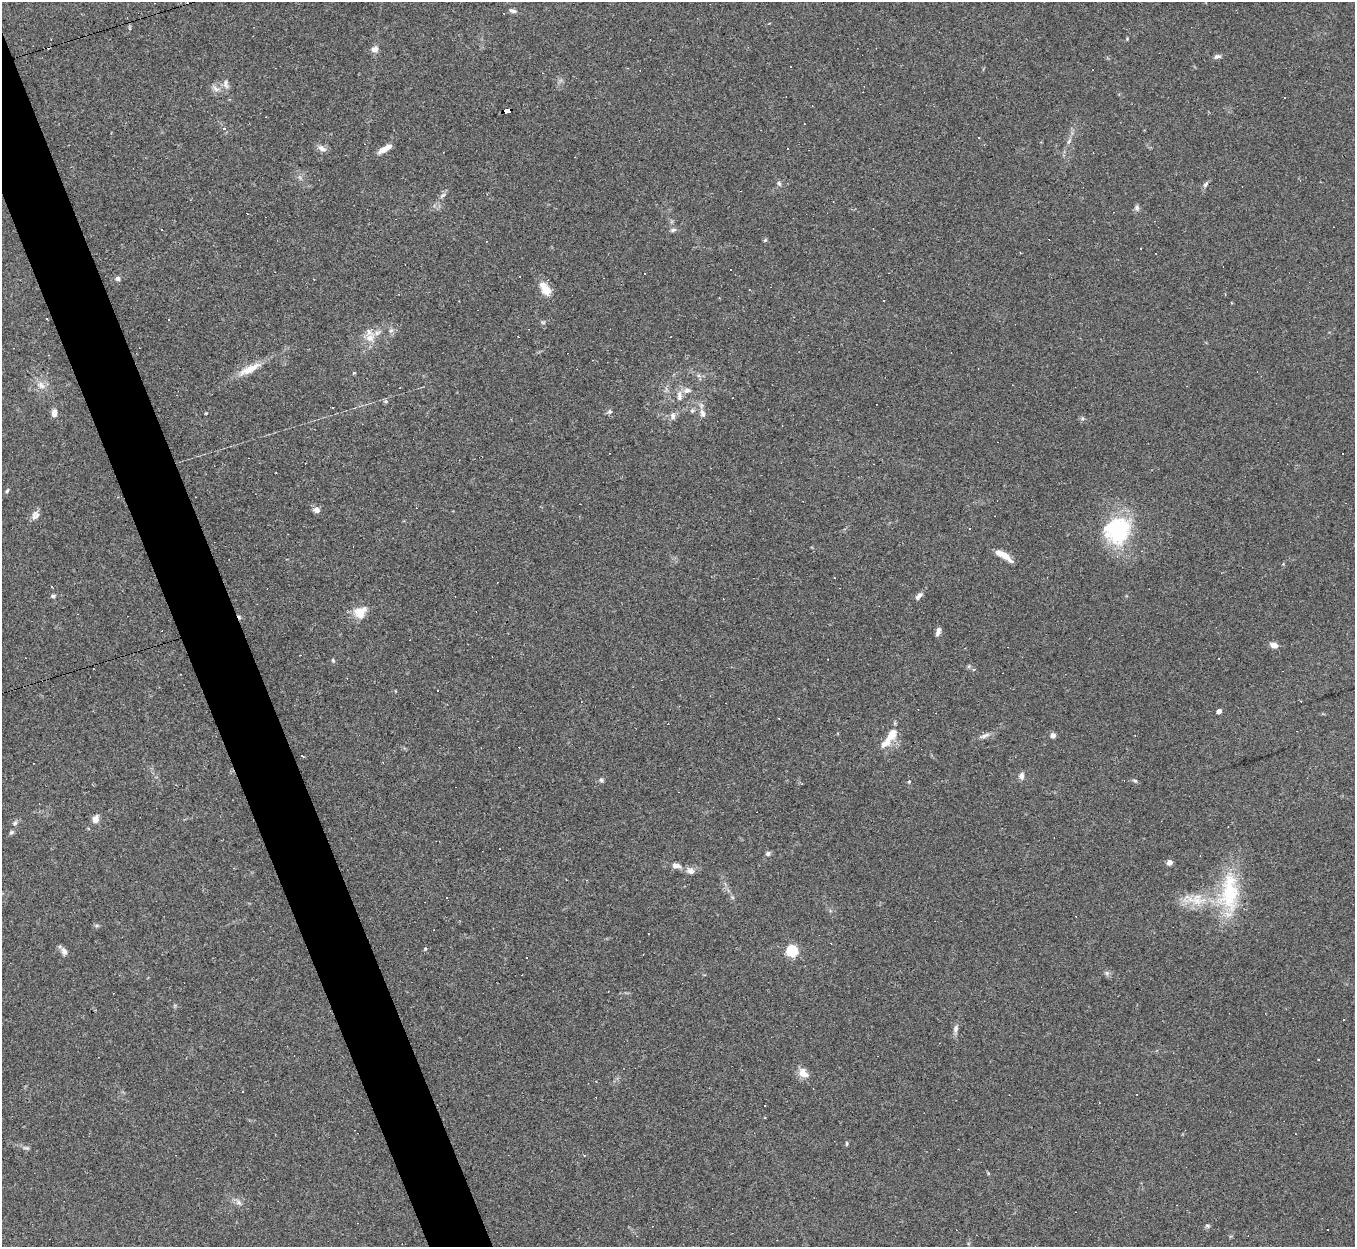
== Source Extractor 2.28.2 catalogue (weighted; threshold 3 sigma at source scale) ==
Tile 11 of 4 x 4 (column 3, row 3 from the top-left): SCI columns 2707-4059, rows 1517-2761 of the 5412 x 5396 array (HDU 1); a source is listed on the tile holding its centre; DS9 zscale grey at full resolution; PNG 1357 x 1249 px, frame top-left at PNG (2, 2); no overlay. Shown black and unused: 4% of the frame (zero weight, under 2 of 3 exposures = <1% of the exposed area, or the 3 px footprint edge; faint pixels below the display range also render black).
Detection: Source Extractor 2.28.2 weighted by HDU 2 'WHT'; one run over the whole footprint, this tile lists its part. Background 0.0861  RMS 0.0075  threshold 0.0339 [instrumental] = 3 sigma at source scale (4.5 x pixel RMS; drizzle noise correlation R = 1.50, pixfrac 1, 0.05/0.05 arcsec/px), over >= 5 px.
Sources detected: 123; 34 cosmic-ray / hot-pixel residue — not listed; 3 inside a brighter listed object's ellipse — not listed separately; the other 86 listed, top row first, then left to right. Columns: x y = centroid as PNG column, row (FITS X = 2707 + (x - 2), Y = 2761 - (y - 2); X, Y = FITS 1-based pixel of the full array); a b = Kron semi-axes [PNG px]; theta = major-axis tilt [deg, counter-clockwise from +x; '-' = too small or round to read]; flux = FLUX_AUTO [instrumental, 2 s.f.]
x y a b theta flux
512 11 11 5 -15 2.3
1127 39 4 4 - 0.65
375 49 9 7 17 3.5
1217 56 9 5 12 2.4
791 67 2 2 - 0.62
225 84 14 6 -76 3.5
216 89 11 6 -34 3.4
1285 97 3 3 - 1.1
507 110 7 4 13 250
224 128 4 4 - 2.3
979 137 3 3 - 1.7
1069 141 7 4 54 1.5
322 148 12 7 -29 3.8
385 149 16 6 30 7.6
779 183 7 5 -62 1.6
1205 184 9 5 46 1.8
443 195 10 4 40 2
1137 208 8 6 -80 1.9
673 230 9 5 14 1.7
765 240 5 4 - 1
731 270 2 2 - 0.72
118 278 7 7 - 1.8
546 290 13 12 - 8.2
543 322 6 4 -1 1.1
391 330 6 6 - 1.8
370 338 12 10 17 7.6
248 370 33 8 24 12
41 385 12 9 -48 5.4
687 390 11 5 16 3.2
679 397 8 6 52 2.9
386 401 6 5 - 1.5
332 407 3 2 - 0.61
692 411 7 6 - 1.7
610 412 7 4 19 1.4
54 413 9 6 86 4.3
206 413 4 3 - 0.62
702 413 12 7 -77 3.8
673 416 11 7 -87 2.9
1082 418 6 4 -72 1.1
7 491 7 4 62 1.1
316 510 9 7 -5 3.3
35 515 12 10 56 3.9
970 529 3 2 - 0.57
1118 531 33 30 52 65
1004 555 20 6 -33 10
51 586 3 2 - 1.2
53 596 7 4 9 1.5
919 596 11 6 48 2.9
360 612 16 13 27 12
938 631 10 5 72 3.1
1274 645 10 6 -25 3.8
333 660 5 4 - 1
969 666 6 4 71 1
974 669 5 3 - 0.68
438 690 3 3 - 4.5
1219 711 4 4 - 20
891 734 17 11 59 11
1053 735 6 5 - 3.1
985 736 17 5 20 3.3
303 756 3 3 - 1.1
1021 776 9 7 84 3
601 780 6 6 - 1.4
1135 781 7 5 -38 1.3
909 782 4 4 - 0.73
96 819 10 7 74 4.5
15 823 6 5 - 1.5
11 832 6 5 - 1.3
768 853 6 6 - 1.7
1169 862 4 4 - 7.1
676 865 11 7 -11 4.3
691 871 11 8 -11 4.3
1229 893 57 26 87 54
1197 901 27 14 1 19
97 925 6 4 18 1.1
425 949 5 3 - 0.69
64 951 10 7 -57 3.2
792 951 6 5 - 79
1107 973 7 6 - 1.8
956 1029 12 6 84 2.9
803 1073 10 8 -40 8.9
765 1105 3 2 - 1.2
846 1143 7 3 82 0.88
26 1148 10 4 -11 1.7
584 1155 4 3 - 0.64
238 1202 9 7 -33 2.9
1207 1226 7 4 -20 1.2
Overlapping masked pixels (flux is a lower limit): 1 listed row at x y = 507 110